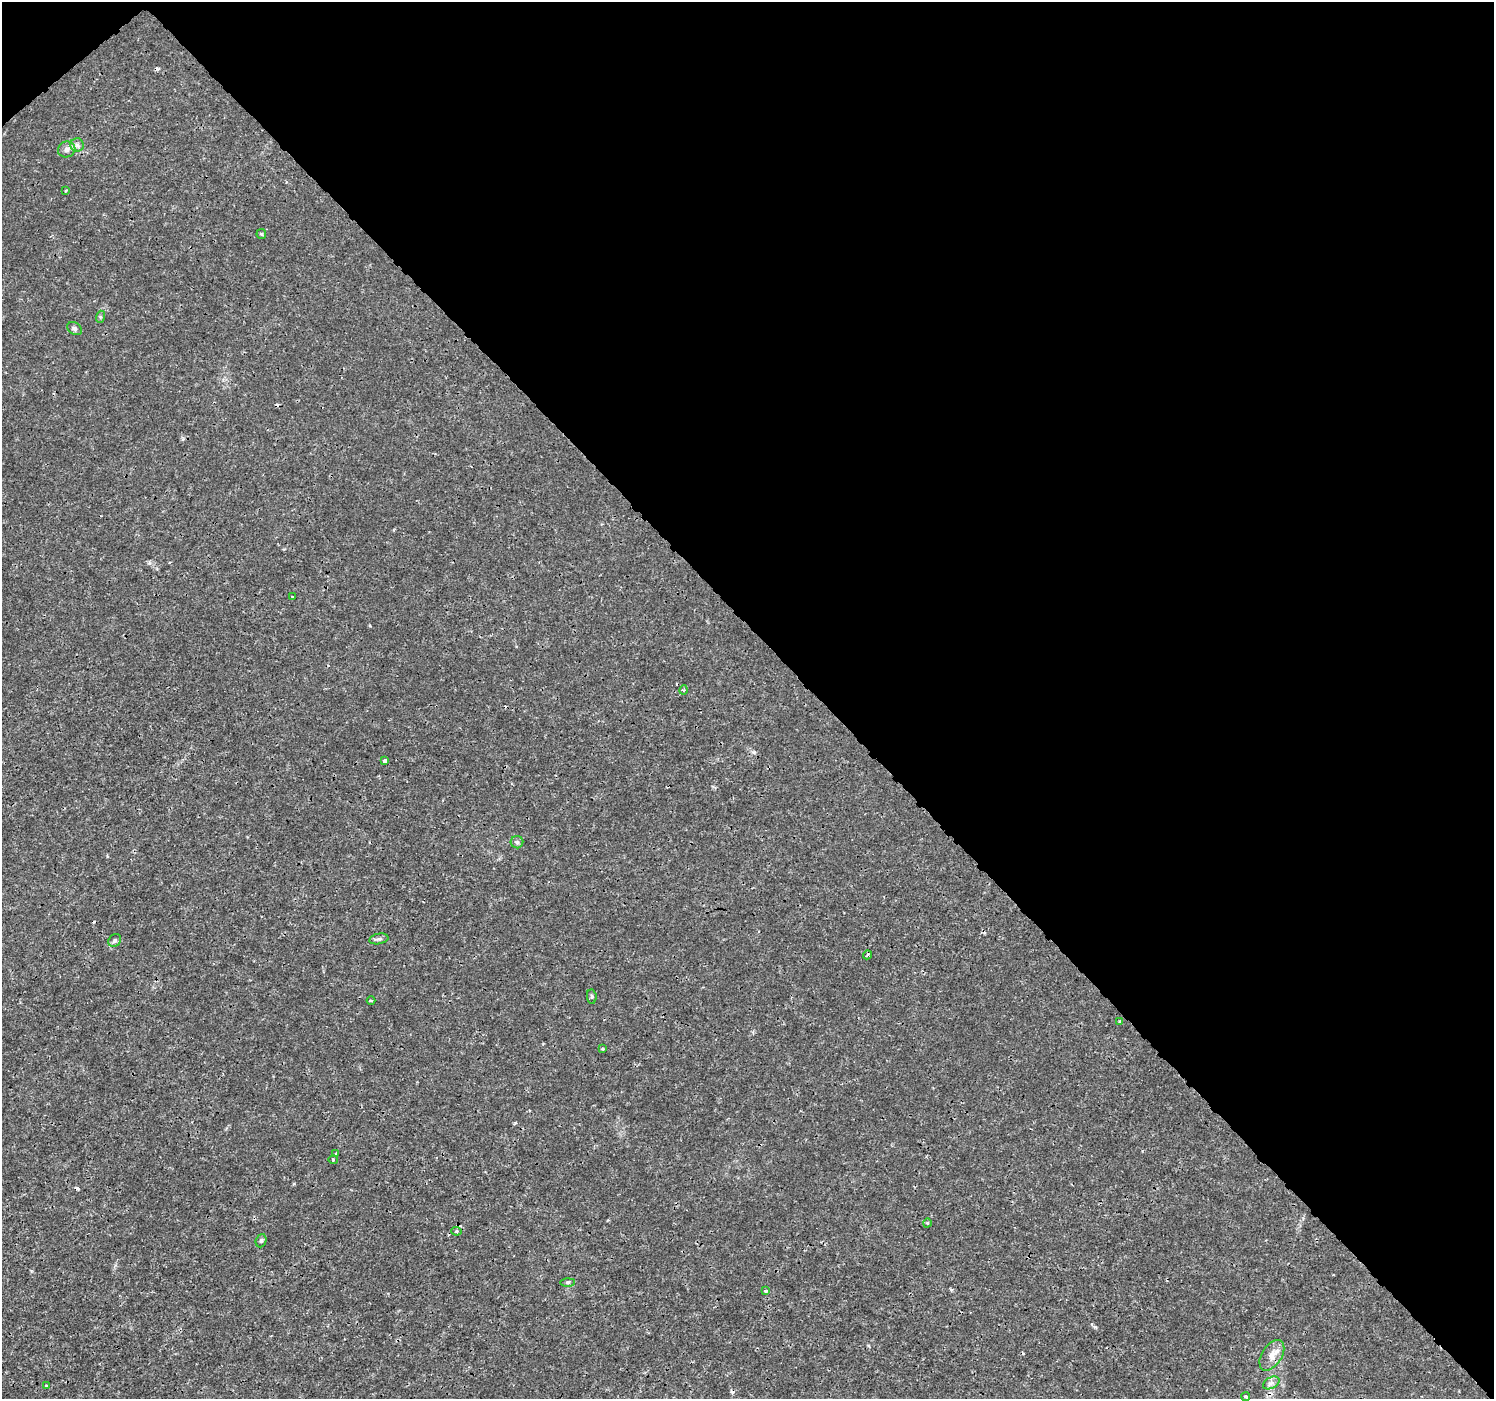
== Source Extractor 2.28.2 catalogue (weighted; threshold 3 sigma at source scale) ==
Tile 3 of 4 x 4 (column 3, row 1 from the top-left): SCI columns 3030-4521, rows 4378-5774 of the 6065 x 6025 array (HDU 1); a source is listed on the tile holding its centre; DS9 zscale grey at full resolution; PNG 1496 x 1401 px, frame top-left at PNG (2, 2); each listed source drawn as its Kron ellipse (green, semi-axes under 4 px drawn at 4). Shown black and unused: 46% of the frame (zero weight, under 3 of 4 exposures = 5% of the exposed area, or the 3 px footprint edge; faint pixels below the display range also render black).
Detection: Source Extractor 2.28.2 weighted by HDU 2 'WHT'; one run over the whole footprint, this tile lists its part. Background 0.00113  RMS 7.8e-04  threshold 0.00351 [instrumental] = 3 sigma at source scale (4.5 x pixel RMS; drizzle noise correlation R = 1.50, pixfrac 1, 0.0396/0.0396 arcsec/px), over >= 5 px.
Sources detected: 32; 4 cosmic-ray / hot-pixel residue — neither listed nor drawn; the other 28 listed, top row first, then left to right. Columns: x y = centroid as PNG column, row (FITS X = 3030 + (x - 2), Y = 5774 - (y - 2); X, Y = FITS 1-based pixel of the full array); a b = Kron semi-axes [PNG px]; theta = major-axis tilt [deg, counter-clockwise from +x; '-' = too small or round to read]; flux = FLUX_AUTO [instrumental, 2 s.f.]
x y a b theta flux
77 145 7 6 - 0.23
67 149 9 8 - 0.35
66 191 3 2 - 0.074
261 234 5 5 - 0.09
100 317 6 4 72 0.11
74 329 8 6 -32 0.22
292 597 3 2 - 0.091
684 690 5 3 - 0.087
385 761 4 3 - 0.26
517 842 6 6 - 0.16
379 939 10 5 11 0.2
115 940 7 5 45 0.2
867 955 4 3 - 0.11
592 997 7 4 -84 0.12
371 1001 4 3 - 0.084
1120 1021 4 3 - 0.077
603 1049 3 3 - 0.14
335 1154 4 3 - 0.16
333 1160 4 4 - 0.083
927 1223 4 3 - 0.062
456 1231 5 4 - 0.13
261 1241 7 5 68 0.13
568 1282 7 4 1 0.12
766 1291 4 3 - 0.15
1272 1355 17 10 57 0.74
1271 1383 9 5 26 0.27
46 1386 4 3 - 0.066
1246 1397 4 3 - 0.18
Unlisted compact peaks at least as high as the median listed source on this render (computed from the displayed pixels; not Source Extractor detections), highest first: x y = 1095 1327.